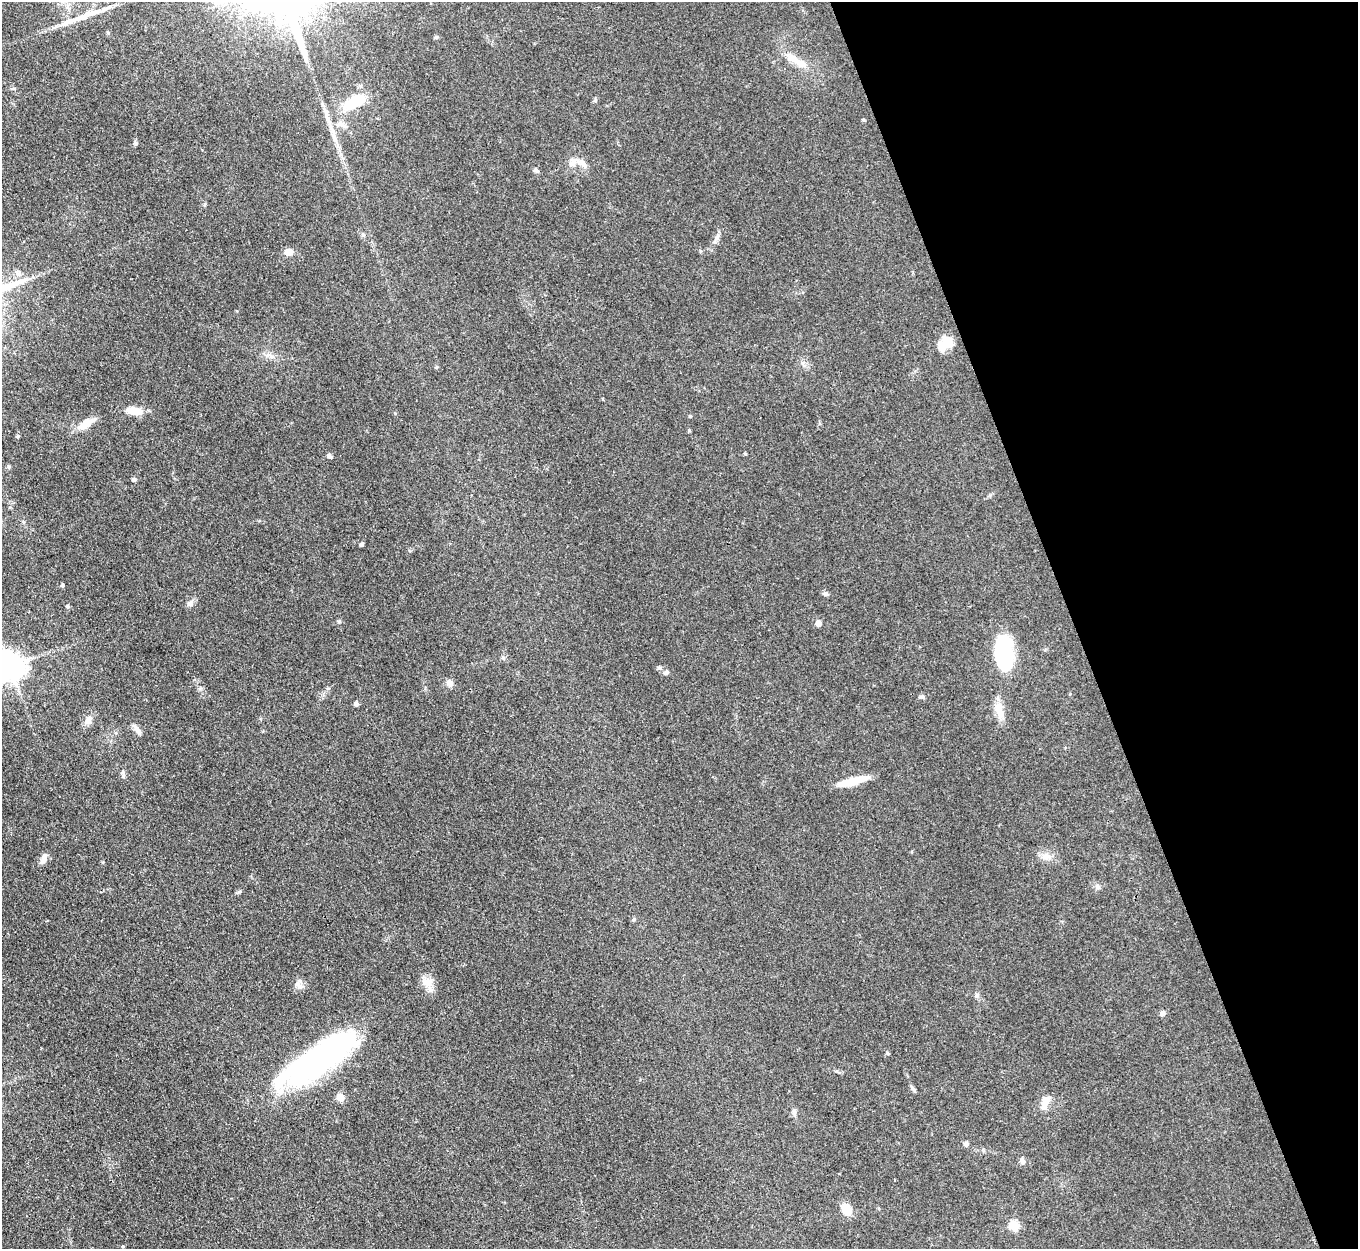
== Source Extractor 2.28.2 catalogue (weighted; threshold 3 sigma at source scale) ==
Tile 12 of 4 x 4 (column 4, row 3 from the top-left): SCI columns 4072-5427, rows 1523-2769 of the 5429 x 5414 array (HDU 1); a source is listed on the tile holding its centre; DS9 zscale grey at full resolution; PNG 1360 x 1251 px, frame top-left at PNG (2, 2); no overlay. Shown black and unused: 21% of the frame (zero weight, under 3 of 4 exposures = <1% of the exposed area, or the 3 px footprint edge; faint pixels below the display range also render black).
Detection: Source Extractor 2.28.2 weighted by HDU 2 'WHT'; one run over the whole footprint, this tile lists its part. Background 0.108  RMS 0.0067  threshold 0.03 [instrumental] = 3 sigma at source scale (4.5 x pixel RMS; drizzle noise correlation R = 1.50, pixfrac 1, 0.05/0.05 arcsec/px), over >= 5 px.
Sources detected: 63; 1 inside a brighter object's white glare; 1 long thin detection or spike segment (spike, bleed or trail) — not listed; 2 inside a brighter listed object's ellipse — not listed separately; the other 59 listed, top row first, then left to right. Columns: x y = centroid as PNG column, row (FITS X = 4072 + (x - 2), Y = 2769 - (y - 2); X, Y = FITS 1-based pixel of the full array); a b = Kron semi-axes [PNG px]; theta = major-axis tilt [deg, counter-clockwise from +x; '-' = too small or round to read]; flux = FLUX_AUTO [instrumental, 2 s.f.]
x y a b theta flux
81 17 56 8 24 16
436 37 5 5 - 1
799 62 23 9 -26 8.6
354 102 19 9 28 27
863 120 4 3 - 0.78
341 124 9 8 - 3
572 164 13 9 26 4.4
536 170 6 5 - 1.6
363 235 6 4 -1 1.1
717 236 7 4 71 1.6
288 252 10 8 -1 4.3
18 273 9 5 -33 2.2
945 343 20 13 34 11
134 411 20 9 -9 10
690 416 4 4 - 0.79
85 424 20 10 36 8.6
17 436 4 4 - 0.93
329 456 7 5 -43 1.6
9 467 6 4 -89 0.88
134 479 5 4 - 1.4
361 545 4 4 - 1.6
62 585 5 4 - 0.82
826 594 8 6 -18 1.5
190 603 11 8 51 2.7
67 606 5 4 - 1.2
339 621 6 4 18 0.88
818 623 5 5 - 6.5
1004 653 36 17 -87 56
10 666 9 9 - 930
659 668 6 6 - 1.2
666 673 7 6 - 1.5
449 683 9 8 - 3.3
921 697 8 5 11 1.6
356 704 6 5 - 1.5
998 711 21 10 -62 8.2
88 720 12 9 66 4.4
137 729 16 6 -52 3.6
123 773 12 3 -83 1.4
853 781 32 7 15 16
1046 856 13 8 6 4.9
44 858 13 7 70 3.9
103 862 4 4 - 0.71
1097 887 7 7 - 2.1
239 892 6 4 20 0.97
634 919 6 5 - 1.1
428 982 16 12 -12 7
299 985 15 6 -43 2.9
977 996 6 6 - 1.8
1163 1013 5 5 - 3.1
318 1060 82 25 36 180
913 1088 8 4 -46 1.3
340 1097 5 5 - 13
1045 1103 18 9 69 6.8
794 1112 10 6 -76 2.1
966 1144 6 5 - 2
1022 1161 8 6 -75 2.3
846 1209 13 10 -64 9.8
1014 1226 5 5 - 35
123 1246 5 3 - 0.59
Isophote crosses this tile's border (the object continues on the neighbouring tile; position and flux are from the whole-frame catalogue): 1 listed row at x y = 10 666
Unlisted compact peaks at least as high as the median listed source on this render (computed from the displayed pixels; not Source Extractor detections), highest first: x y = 136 143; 887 1053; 595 100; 745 454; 689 430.